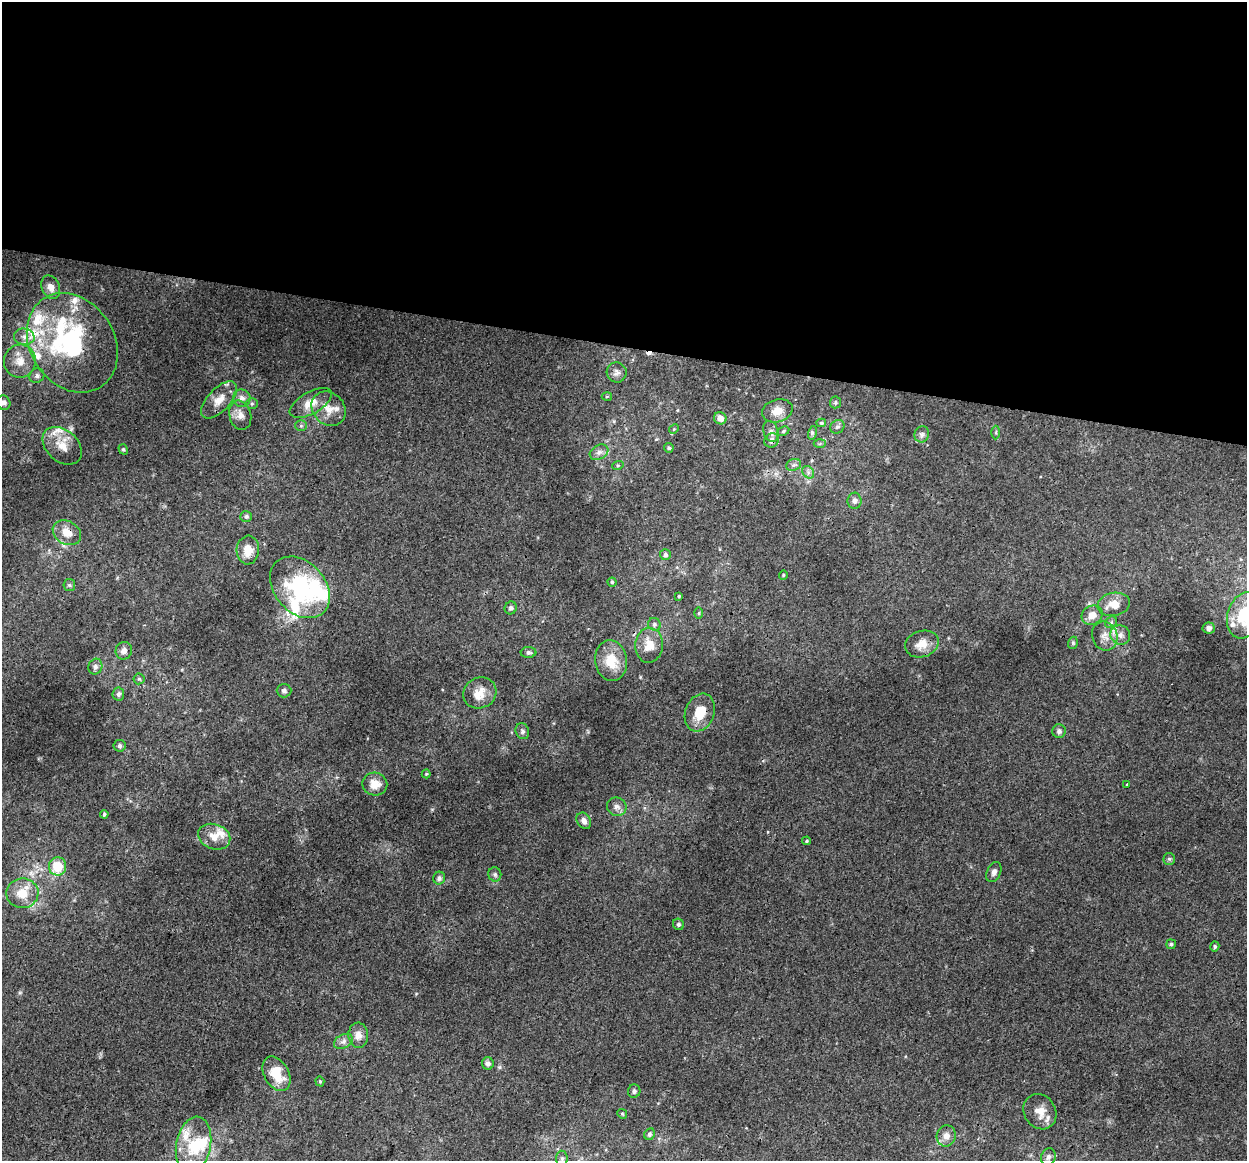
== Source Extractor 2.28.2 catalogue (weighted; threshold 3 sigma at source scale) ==
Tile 3 of 4 x 4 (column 3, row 1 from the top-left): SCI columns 2506-3750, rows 3758-4916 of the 5018 x 5256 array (HDU 1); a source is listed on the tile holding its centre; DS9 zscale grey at full resolution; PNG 1249 x 1163 px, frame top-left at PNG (2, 2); each listed source drawn as its Kron ellipse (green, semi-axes under 4 px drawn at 4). Shown black and unused: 30% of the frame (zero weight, under 3 of 4 exposures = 5% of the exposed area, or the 3 px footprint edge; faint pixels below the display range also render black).
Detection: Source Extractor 2.28.2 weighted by HDU 2 'WHT'; one run over the whole footprint, this tile lists its part. Background 0.00927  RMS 0.0038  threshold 0.0172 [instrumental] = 3 sigma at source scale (4.5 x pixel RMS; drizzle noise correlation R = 1.50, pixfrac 1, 0.0396/0.0396 arcsec/px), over >= 5 px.
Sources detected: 117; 3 inside a brighter object's white glare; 2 cosmic-ray / hot-pixel residue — neither listed nor drawn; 12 inside a brighter listed object's ellipse — not listed separately; the other 100 listed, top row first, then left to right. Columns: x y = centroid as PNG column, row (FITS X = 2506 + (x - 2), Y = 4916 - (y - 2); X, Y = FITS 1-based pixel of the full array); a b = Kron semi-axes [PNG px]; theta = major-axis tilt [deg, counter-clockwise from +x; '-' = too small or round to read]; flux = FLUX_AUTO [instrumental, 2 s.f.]
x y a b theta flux
51 287 12 8 -65 2.6
24 337 10 8 -5 2.3
72 343 53 42 -57 65
20 361 16 16 - 5.6
617 372 10 10 - 1.6
37 376 8 7 - 1.2
607 396 5 3 - 0.35
242 398 9 8 - 2.1
219 400 23 11 47 4.8
835 402 6 5 - 0.63
4 403 7 6 - 1.4
311 403 23 11 30 5.6
252 404 6 5 - 0.65
329 409 18 15 -46 5.6
777 411 15 11 17 4.4
240 415 15 10 -75 3.3
720 418 6 6 - 2.6
821 423 5 4 - 0.59
301 426 6 5 - 0.64
837 427 7 6 - 0.95
674 429 5 4 - 0.44
771 431 11 7 -73 1.7
783 431 6 4 28 0.63
996 432 7 3 89 0.52
812 433 7 4 73 0.66
922 434 8 7 - 1.3
772 440 7 7 - 1.7
820 444 6 4 2 0.55
62 446 22 15 -42 6.3
669 448 5 4 - 0.7
123 449 5 4 - 0.55
599 452 10 7 29 1.7
618 465 6 3 19 0.42
794 465 8 5 22 1
808 472 7 5 -47 1
854 501 8 7 - 1.4
246 516 6 5 - 0.87
67 533 15 11 -32 4.9
248 550 14 11 84 5.7
665 555 5 5 - 0.99
783 575 4 4 - 0.43
612 582 4 4 - 0.55
69 585 6 5 - 0.67
300 587 35 25 -47 41
679 596 3 3 - 0.36
1114 604 16 11 10 5.7
511 608 6 6 - 0.86
699 613 6 4 89 0.43
1092 615 11 9 31 3.9
1244 615 24 16 72 18
1111 622 6 5 - 0.77
654 624 6 6 - 0.87
1209 628 6 5 - 1.2
1120 635 10 9 - 2.4
1105 636 15 12 -70 3.8
1073 643 6 4 71 0.57
922 644 17 13 17 4.4
649 645 17 14 86 5.4
124 651 9 8 - 1.8
528 652 8 5 2 0.86
611 661 20 16 -81 9.1
95 667 8 7 - 1.2
139 679 5 5 - 0.65
284 691 7 6 - 0.99
480 693 17 15 27 5.1
118 694 6 6 - 1
700 713 19 14 70 8.7
522 731 8 6 -68 0.91
1059 731 7 6 - 1.2
120 746 6 6 - 0.86
426 774 4 4 - 0.44
375 784 12 11 - 4.3
1127 785 3 2 - 0.6
617 807 10 9 - 1.9
104 814 4 3 - 0.66
584 821 9 6 -58 1.6
214 837 16 12 -21 4.5
807 841 4 3 - 0.53
1169 859 6 6 - 0.74
58 866 9 8 - 10
994 872 10 6 65 1.4
495 874 7 6 - 0.91
439 878 6 6 - 1.2
22 893 16 14 7 6.7
678 924 6 5 - 0.75
1171 944 5 5 - 0.63
1215 946 5 4 - 0.65
358 1035 12 10 -86 3
343 1041 10 6 25 1.5
488 1063 6 6 - 1.1
277 1074 18 12 -62 8.7
320 1081 5 4 - 0.48
634 1091 6 6 - 1.1
1040 1112 18 15 -57 5.3
622 1114 5 4 - 0.5
649 1134 6 5 - 0.9
946 1136 11 9 77 2.6
193 1145 28 17 79 13
1048 1157 9 7 72 1.3
562 1158 8 6 -90 0.96
Overlapping masked pixels (flux is a lower limit): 5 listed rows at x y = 72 343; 772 440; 67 533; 22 893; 1040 1112